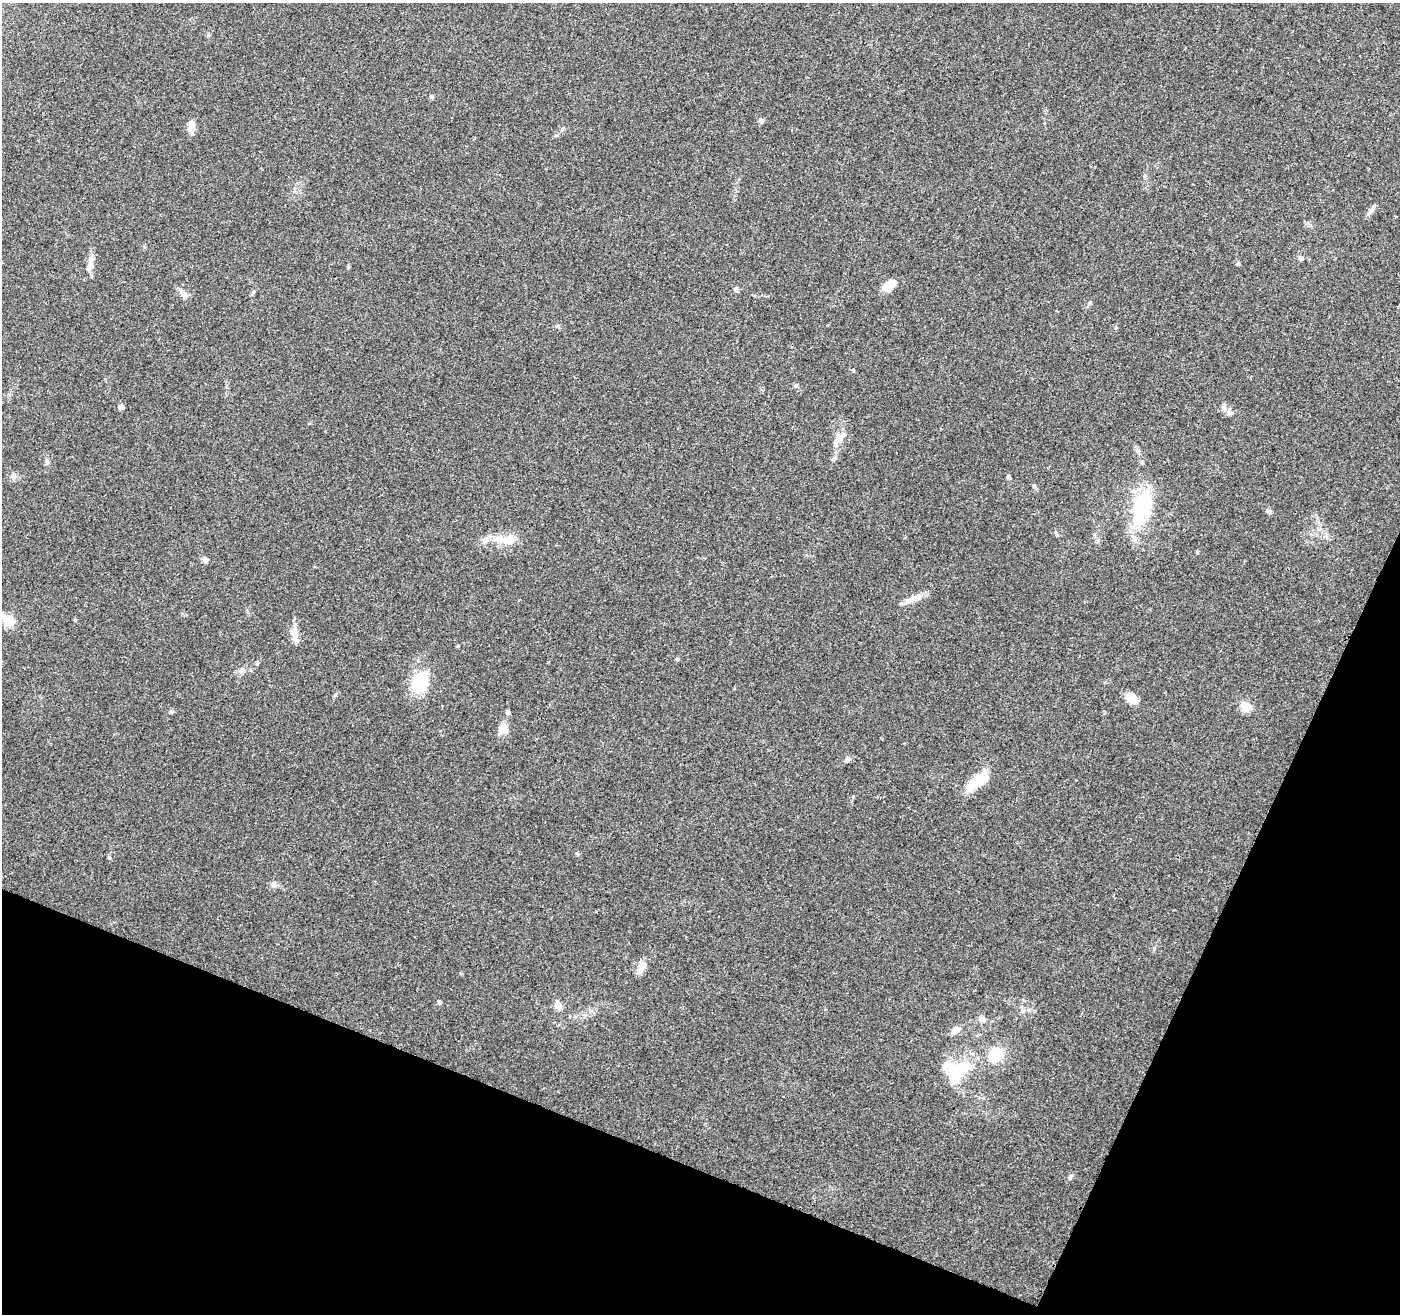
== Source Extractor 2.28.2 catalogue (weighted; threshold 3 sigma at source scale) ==
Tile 15 of 4 x 4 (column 3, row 4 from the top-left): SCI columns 2805-4202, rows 212-1523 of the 5612 x 5735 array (HDU 1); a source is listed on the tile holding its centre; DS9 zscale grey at full resolution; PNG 1402 x 1316 px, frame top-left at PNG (2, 3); no overlay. Shown black and unused: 20% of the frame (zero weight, under 3 of 4 exposures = <1% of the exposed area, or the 3 px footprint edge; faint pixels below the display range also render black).
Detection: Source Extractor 2.28.2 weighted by HDU 2 'WHT'; one run over the whole footprint, this tile lists its part. Background 0.0458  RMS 0.0038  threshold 0.017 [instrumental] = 3 sigma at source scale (4.5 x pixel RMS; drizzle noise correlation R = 1.50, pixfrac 1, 0.0396/0.0396 arcsec/px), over >= 5 px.
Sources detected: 54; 4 inside a brighter object's white glare — not listed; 3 inside a brighter listed object's ellipse — not listed separately; the other 47 listed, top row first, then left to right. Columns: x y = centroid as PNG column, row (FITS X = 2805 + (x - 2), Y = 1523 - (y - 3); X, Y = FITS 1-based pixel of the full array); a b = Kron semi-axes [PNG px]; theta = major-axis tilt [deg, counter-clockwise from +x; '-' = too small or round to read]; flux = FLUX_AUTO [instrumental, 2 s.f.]
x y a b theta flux
209 35 5 5 - 0.55
431 97 6 5 - 0.71
761 120 7 6 - 0.87
191 125 14 7 86 3.8
1371 211 16 5 47 1.4
1301 258 7 6 - 0.93
1238 264 5 4 - 0.7
90 266 13 7 65 2.3
889 285 17 9 35 5.3
736 289 6 5 - 0.94
184 293 15 6 -51 1.7
796 386 6 5 - 0.63
121 407 5 4 - 2.4
1224 408 10 6 -75 1.4
837 441 23 6 47 2.7
47 462 7 6 - 0.83
13 476 8 7 - 1.3
1009 477 5 4 - 0.72
1139 511 51 16 77 25
1269 511 8 5 -47 0.93
501 540 29 10 -16 6.1
205 560 8 6 -44 1.1
913 598 19 9 26 3.5
8 620 19 11 -37 5.8
75 620 4 4 - 0.4
295 634 25 8 -84 3.5
458 646 5 3 - 0.32
677 659 4 4 - 0.68
242 671 10 7 14 1.8
422 679 33 20 62 12
1131 698 11 7 -36 7
1246 706 14 9 -25 4.4
172 711 7 5 1 0.69
508 712 5 4 - 1.1
503 728 14 9 81 3.4
847 760 8 6 30 1.1
977 782 29 12 41 11
274 885 8 7 - 1.5
641 967 17 9 59 2.9
440 1003 6 5 - 0.56
558 1005 10 8 -69 2.6
1022 1011 6 5 - 0.75
982 1019 9 8 - 1.5
955 1030 13 8 43 2.3
995 1054 13 11 40 12
958 1071 33 16 28 16
1070 1177 8 5 31 0.77
Isophote crosses this tile's border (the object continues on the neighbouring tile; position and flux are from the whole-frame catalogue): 1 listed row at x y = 8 620
Unlisted compact peaks at least as high as the median listed source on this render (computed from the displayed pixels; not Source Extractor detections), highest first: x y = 1057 535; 853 370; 1090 302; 109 857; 577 853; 558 326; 1034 486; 1197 552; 853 797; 562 129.